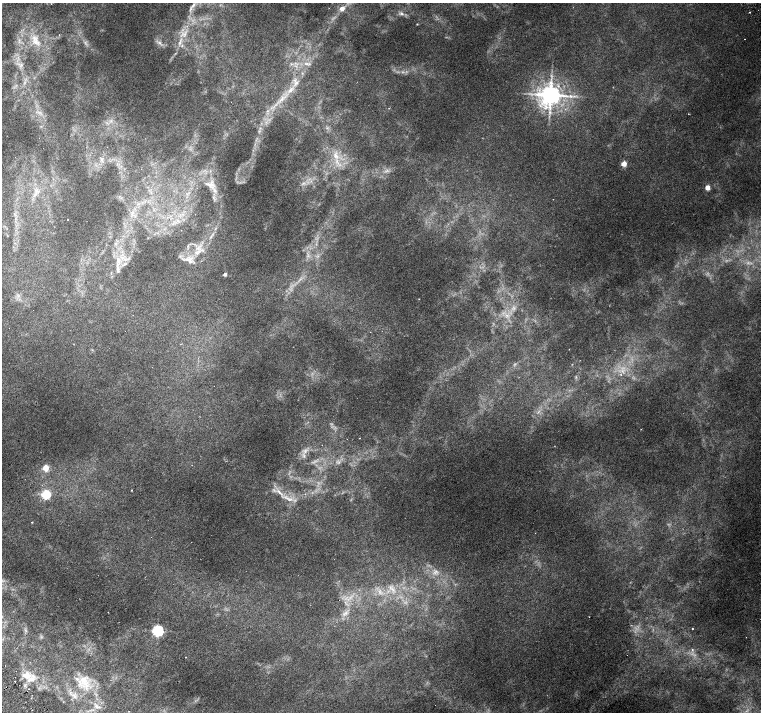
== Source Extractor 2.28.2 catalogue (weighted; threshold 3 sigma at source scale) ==
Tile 7 of 4 x 4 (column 3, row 2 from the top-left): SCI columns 3034-4550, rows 2989-4407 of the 6067 x 6043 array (HDU 1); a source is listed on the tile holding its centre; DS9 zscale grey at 2 x 2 block average (1 PNG px = mean of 2 x 2 image px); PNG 763 x 714 px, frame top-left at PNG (2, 3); no overlay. Shown black and unused: <1% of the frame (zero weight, under 3 of 6 exposures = <1% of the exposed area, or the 3 px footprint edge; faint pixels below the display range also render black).
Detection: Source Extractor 2.28.2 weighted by HDU 2 'WHT'; one run over the whole footprint, this tile lists its part. Background 0.00446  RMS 0.002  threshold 0.00821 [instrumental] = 3 sigma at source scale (4.09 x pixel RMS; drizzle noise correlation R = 1.36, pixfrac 0.8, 0.0396/0.0396 arcsec/px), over >= 5 px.
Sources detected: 81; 13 too faint to see at this stretch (2 x 2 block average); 1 cosmic-ray / hot-pixel residue — not listed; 8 inside a brighter listed object's ellipse — not listed separately; the other 59 listed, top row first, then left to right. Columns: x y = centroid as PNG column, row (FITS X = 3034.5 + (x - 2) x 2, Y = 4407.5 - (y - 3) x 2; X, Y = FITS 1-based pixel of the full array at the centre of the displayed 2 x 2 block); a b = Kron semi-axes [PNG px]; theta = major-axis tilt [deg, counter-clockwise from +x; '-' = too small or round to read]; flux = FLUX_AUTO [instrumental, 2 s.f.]
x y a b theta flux
193 5 9 4 50 1.3
342 8 3 3 - 4.6
749 12 2 2 - 0.31
401 14 6 5 - 1.1
417 24 2 2 - 0.22
184 34 15 8 32 4.8
59 35 2 2 - 0.23
744 39 2 2 - 0.26
36 42 15 12 -56 7.7
160 43 10 3 -45 1.5
182 46 3 3 - 0.51
306 64 7 4 -6 1.6
21 65 4 3 - 0.74
302 73 3 2 - 0.33
291 89 12 5 50 3.5
550 95 5 5 - 520
571 96 7 5 -15 2.1
281 99 12 5 45 2.9
267 111 4 2 - 0.4
111 121 4 2 - 0.57
327 128 4 2 - 0.41
336 156 12 7 -73 4.5
624 164 3 3 - 11
303 183 7 4 23 1.3
210 184 16 10 2 4.7
707 187 3 3 - 9.8
36 191 8 3 65 1.6
68 219 2 2 - 0.15
116 243 4 3 - 0.67
202 250 6 3 -56 1.2
122 258 7 4 -19 2
189 259 15 11 -7 5.3
118 260 13 4 -77 3
124 264 9 3 22 1.4
225 274 2 2 - 2
419 299 2 2 - 0.14
507 315 7 3 -34 1.2
621 375 3 2 - 0.25
305 451 8 5 67 2
46 468 3 3 - 15
131 490 2 2 - 0.22
280 492 13 4 -45 2.9
45 494 4 3 - 45
289 499 13 5 -14 3.1
32 522 2 2 - 0.26
436 572 10 5 15 2.2
392 589 7 3 -55 1.2
108 612 2 2 - 0.15
345 613 10 4 29 1.7
589 617 2 2 - 0.12
692 628 2 2 - 0.54
158 631 4 3 - 100
692 649 4 3 - 0.53
26 675 14 11 -7 5.5
83 680 16 12 53 8.2
14 681 2 2 - 0.18
74 695 9 5 -47 2
96 706 9 4 -34 1.5
129 711 2 2 - 0.13
Diffuse or blended objects may show on this block-average render without a row.